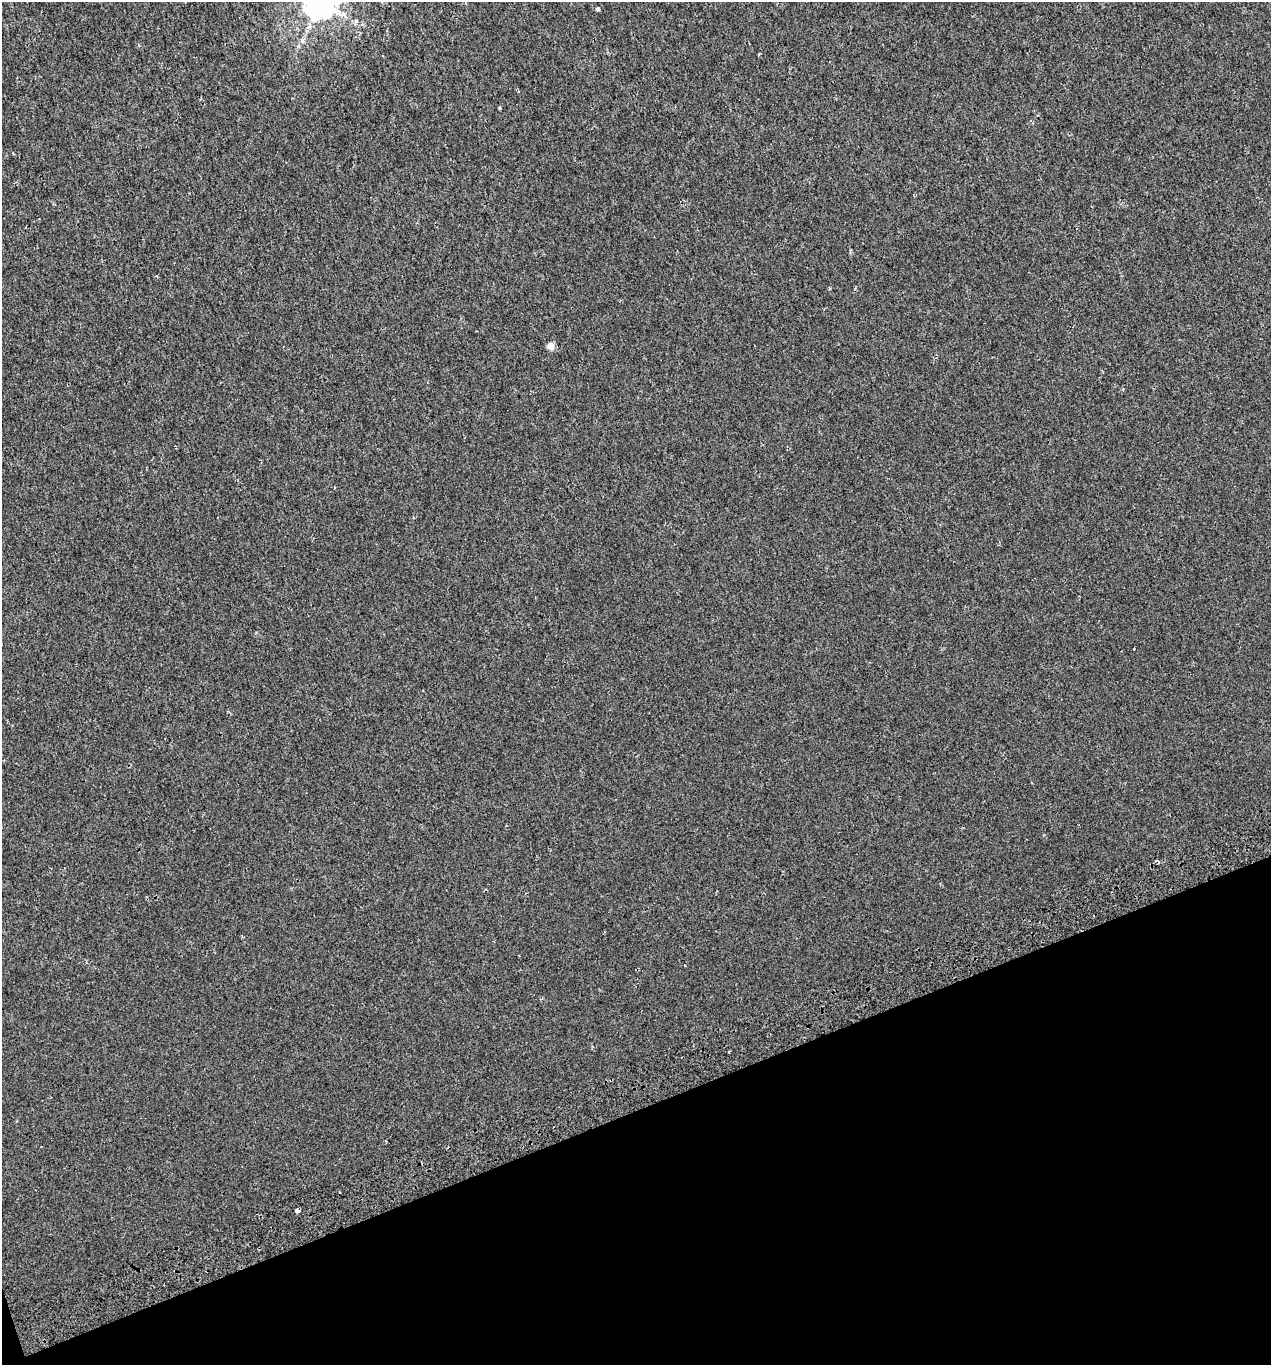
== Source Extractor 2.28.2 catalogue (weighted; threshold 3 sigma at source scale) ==
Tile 14 of 4 x 4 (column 2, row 4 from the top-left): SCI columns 1368-2636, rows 49-1411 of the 5327 x 5546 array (HDU 1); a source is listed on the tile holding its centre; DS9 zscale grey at full resolution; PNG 1273 x 1367 px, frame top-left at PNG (2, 2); no overlay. Shown black and unused: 19% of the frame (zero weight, under 2 of 3 exposures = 3% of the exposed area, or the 3 px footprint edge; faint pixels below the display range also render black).
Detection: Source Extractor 2.28.2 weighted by HDU 2 'WHT'; one run over the whole footprint, this tile lists its part. Background 0.00186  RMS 0.0036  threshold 0.0163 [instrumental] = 3 sigma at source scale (4.5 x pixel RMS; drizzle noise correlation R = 1.50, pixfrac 1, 0.0396/0.0396 arcsec/px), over >= 5 px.
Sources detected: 6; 1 cosmic-ray / hot-pixel residue — not listed; the other 5 listed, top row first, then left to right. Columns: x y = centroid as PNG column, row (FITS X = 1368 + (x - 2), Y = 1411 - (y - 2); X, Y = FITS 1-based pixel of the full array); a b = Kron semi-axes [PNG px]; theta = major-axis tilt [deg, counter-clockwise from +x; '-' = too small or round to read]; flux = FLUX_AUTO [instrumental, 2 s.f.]
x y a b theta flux
320 4 9 9 - 600
597 9 4 3 - 2.2
550 346 5 4 - 5.6
729 1051 3 2 - 0.46
297 1210 4 4 - 2.4
Overlapping masked pixels (flux is a lower limit): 1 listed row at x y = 297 1210
Isophote crosses this tile's border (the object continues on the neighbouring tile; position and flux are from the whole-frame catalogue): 1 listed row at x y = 320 4